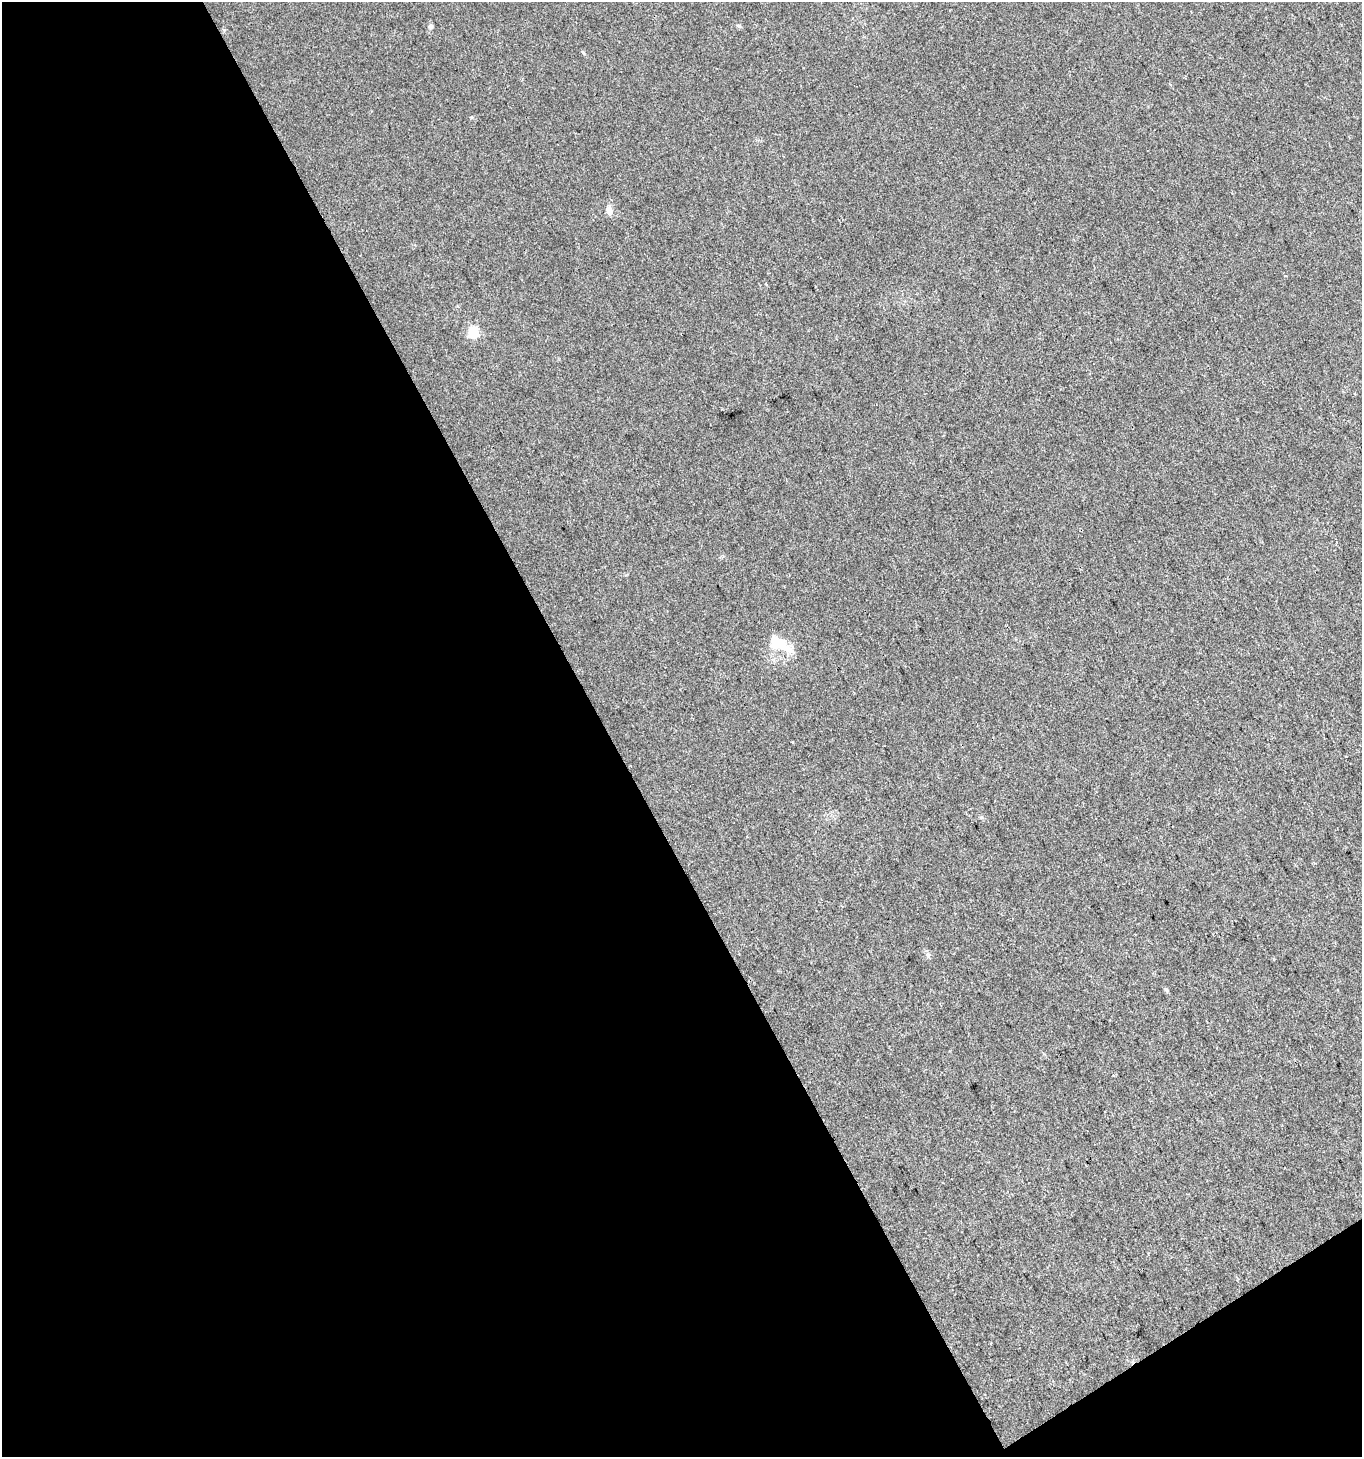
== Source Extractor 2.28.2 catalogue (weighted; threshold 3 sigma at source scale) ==
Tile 3 of 2 x 2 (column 1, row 2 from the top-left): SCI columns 65-1424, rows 2-1456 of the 2866 x 2911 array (HDU 1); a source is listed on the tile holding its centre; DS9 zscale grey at full resolution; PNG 1364 x 1459 px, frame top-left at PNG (2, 2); no overlay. Shown black and unused: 47% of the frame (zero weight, under 3 of 4 exposures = <1% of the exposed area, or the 3 px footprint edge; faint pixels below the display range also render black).
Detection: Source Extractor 2.28.2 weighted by HDU 2 'WHT'; one run over the whole footprint, this tile lists its part. Background 0.0244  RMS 0.0045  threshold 0.0203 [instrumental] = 3 sigma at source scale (4.5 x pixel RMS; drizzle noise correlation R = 1.50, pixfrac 1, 0.0396/0.0396 arcsec/px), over >= 5 px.
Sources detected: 8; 1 inside a brighter listed object's ellipse — not listed separately; the other 7 listed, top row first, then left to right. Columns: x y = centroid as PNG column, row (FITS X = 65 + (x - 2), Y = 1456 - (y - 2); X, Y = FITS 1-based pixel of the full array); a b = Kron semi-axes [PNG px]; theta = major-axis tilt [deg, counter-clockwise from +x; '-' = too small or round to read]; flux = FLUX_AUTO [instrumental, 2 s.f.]
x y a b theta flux
430 26 7 6 - 1.1
738 26 7 4 -20 0.68
609 211 12 7 -66 2.3
473 331 5 5 - 30
775 641 26 20 -24 9.7
928 955 7 5 -45 1
1166 989 7 4 -52 0.67